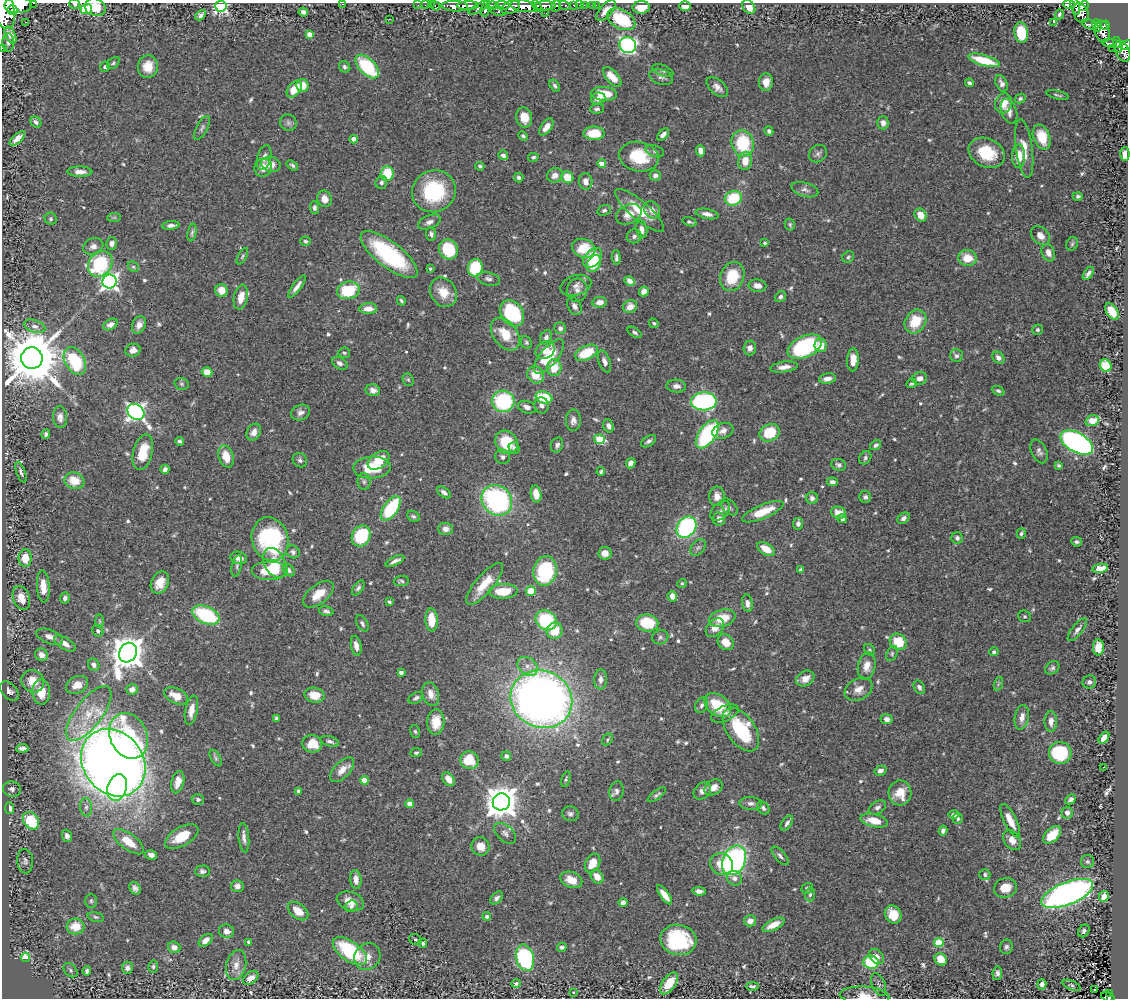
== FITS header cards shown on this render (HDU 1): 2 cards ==
NAXIS1  =                 1126
NAXIS2  =                  996

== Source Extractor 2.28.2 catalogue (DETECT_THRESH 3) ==
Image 1126 x 996 px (HDU 1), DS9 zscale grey, 1 PNG px = 1 image px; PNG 1130 x 1000 px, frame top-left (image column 1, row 996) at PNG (2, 3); each listed source drawn as its Kron ellipse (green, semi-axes under 4 px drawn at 4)
Background 0.896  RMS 0.028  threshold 0.0836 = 3 sigma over >= 5 px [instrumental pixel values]
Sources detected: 635; of the 635, the 500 brightest by FLUX_AUTO listed and drawn (135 fainter detections omitted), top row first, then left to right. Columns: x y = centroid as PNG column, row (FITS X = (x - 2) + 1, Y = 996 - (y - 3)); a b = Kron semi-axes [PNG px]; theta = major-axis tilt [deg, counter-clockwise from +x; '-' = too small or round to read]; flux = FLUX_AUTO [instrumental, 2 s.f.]
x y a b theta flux
34 3 3 2 - 69
75 4 5 5 - 3.9
342 4 3 2 - 32
1069 4 6 4 -6 180
18 5 14 8 3 3900
418 5 2 2 - 17
425 5 2 2 - 19
431 5 2 2 - 17
502 5 7 3 -5 480
565 5 6 3 -15 310
574 5 3 3 - 53
579 5 2 2 - 11
584 5 2 2 - 15
592 5 2 2 - 7.7
596 5 2 2 - 10
221 6 5 5 - 430
436 6 5 3 - 43
455 6 13 5 -2 1900
468 6 11 4 2 2100
492 6 6 4 6 910
524 6 13 5 -9 3800
537 6 6 4 -61 800
545 6 10 4 0 2000
556 6 6 4 70 330
685 6 5 4 - 16
1075 6 8 4 -72 460
1084 6 5 4 - 520
95 7 11 8 -22 39
479 7 12 4 30 640
510 7 10 6 22 1500
641 7 9 6 4 25
749 7 8 5 -53 17
86 9 5 5 - 130
486 9 8 4 77 850
12 10 5 5 - 1400
606 10 13 6 49 22
4 11 19 10 -78 6400
499 11 8 5 -11 430
303 12 5 4 - 7.9
546 13 2 2 - 10
1081 13 10 7 -68 800
1059 14 5 4 - 4.3
201 15 6 4 47 5.9
389 19 3 2 - 3.5
621 19 15 9 -29 120
25 22 3 2 - 87
1053 22 2 2 - 510
1090 24 8 4 -16 270
1097 25 6 3 -67 260
1105 25 5 3 - 350
1102 32 11 7 -76 770
1021 33 10 6 -82 77
310 34 4 4 - 17
10 35 9 5 -64 10
8 42 9 6 -90 5.7
1111 43 9 3 -9 230
628 45 8 8 - 430
1118 45 8 3 -76 290
1126 45 5 4 - 430
2 48 2 2 - 11
1113 48 3 2 - 7.7
1123 51 11 6 -65 740
984 60 16 5 -16 71
113 63 7 5 41 3.2
105 67 5 5 - 4.2
148 67 11 10 - 31
345 67 6 5 - 4.6
367 67 15 8 -44 120
663 71 11 5 -21 5.1
612 77 12 6 -48 27
661 77 12 7 -20 8.9
766 82 9 7 85 16
969 83 4 4 - 4.8
1002 83 9 5 -65 8.3
303 85 6 6 - 24
555 86 7 4 -58 4.2
717 87 13 7 -42 11
294 89 10 6 52 38
604 94 13 7 -3 48
1058 95 11 3 -14 3.4
598 98 7 6 - 13
1020 98 5 4 - 4.8
1004 103 10 8 72 24
597 109 7 5 4 4.2
1009 111 13 7 -70 12
524 117 10 8 -77 29
36 122 6 5 - 6.2
288 123 8 8 - 5.9
883 123 6 5 - 8.3
546 127 10 5 55 15
202 128 13 5 62 5.6
769 131 5 4 - 5.7
594 133 10 6 -1 49
663 134 7 4 47 8.2
523 136 5 4 - 3.6
1042 137 13 8 -69 48
17 138 10 4 43 14
354 139 4 4 - 17
743 143 13 11 -75 100
1024 149 29 8 -82 27
655 151 9 5 -18 4.5
701 151 5 4 - 14
987 153 19 14 -26 70
818 154 9 8 - 6.4
1125 154 7 4 88 16
503 155 5 4 - 7.4
1019 156 12 6 -88 34
264 157 13 7 74 12
533 157 5 4 - 4.2
639 157 20 14 -11 78
745 161 9 7 79 24
602 163 4 4 - 31
271 164 10 7 -15 16
292 165 6 4 -36 3.9
480 166 5 4 - 3.3
263 168 9 8 - 17
80 172 12 5 -2 13
387 174 7 6 - 59
555 175 8 7 - 14
655 175 5 5 - 7.9
519 177 5 4 - 4.5
567 177 6 5 - 40
586 181 8 6 -86 13
381 182 6 6 - 5.8
805 190 14 7 -16 9.6
434 191 22 21 - 140
1078 196 5 4 - 3.6
733 198 8 7 - 86
325 199 8 7 - 15
314 208 6 4 -86 5.6
604 210 7 5 18 4.3
640 210 31 9 -40 48
652 210 9 7 -53 13
629 214 13 9 25 21
707 214 11 5 -12 8.9
921 215 7 5 -50 23
114 217 7 4 0 3.1
51 219 6 5 - 3.4
429 222 12 6 22 9
689 222 7 3 -17 3.7
790 224 6 5 - 3.2
171 225 9 4 5 7.1
641 229 9 5 -78 10
192 233 9 4 80 4.4
431 234 7 5 -82 4.8
1040 235 11 8 -43 14
634 236 7 7 - 5.6
306 241 5 4 - 4
112 243 6 5 - 6.7
765 243 4 4 - 3.5
1072 244 7 5 63 3.4
93 246 10 8 23 11
584 248 12 9 -22 60
448 249 10 9 - 83
1048 253 9 6 -67 13
389 255 34 13 -38 200
242 256 9 4 61 3.3
848 257 6 5 - 3.5
593 258 11 7 48 58
616 258 7 4 -88 5.3
967 258 9 8 - 34
100 264 14 11 51 150
594 264 9 6 59 40
133 267 6 5 - 3.1
475 268 9 7 77 86
430 269 4 3 - 3.2
1088 273 7 3 57 6.3
732 276 15 11 68 65
488 279 12 6 -15 7.6
109 281 7 7 - 780
630 281 5 4 - 14
576 285 16 10 16 12
758 286 9 6 -9 14
297 287 13 4 54 11
221 290 6 6 - 21
348 290 11 8 14 84
577 290 11 10 - 12
443 292 15 12 -57 32
644 292 5 4 - 12
241 297 12 7 77 26
780 297 6 5 - 5.3
401 301 5 3 - 3.2
600 302 7 5 9 14
574 306 10 6 -60 7.5
630 307 7 6 - 16
368 309 9 5 1 18
1112 312 9 5 -56 37
512 313 14 11 -54 150
915 322 12 10 58 53
654 323 5 4 - 3.2
111 324 8 5 28 9.9
139 325 9 6 64 12
35 326 11 6 -18 7.9
560 328 6 5 - 6.3
1038 330 5 5 - 3.8
635 332 8 4 -34 4.3
505 334 18 12 -54 46
546 337 7 5 63 6.4
526 342 6 5 - 3.6
821 345 7 6 - 23
805 347 18 10 25 230
750 348 7 6 - 9.9
133 350 7 6 - 12
545 350 10 8 36 18
344 353 6 5 - 3.6
586 353 12 7 25 64
549 356 21 8 50 73
956 356 6 6 - 5
32 358 11 10 - 14000
998 358 7 5 -46 8.6
853 360 11 6 87 19
75 361 15 9 -60 120
604 361 11 5 -70 8.9
340 363 8 5 -34 7.4
1106 366 6 5 - 52
784 367 14 5 8 12
554 368 8 7 - 37
207 372 5 5 - 23
536 375 9 8 - 33
920 378 7 6 - 11
827 379 8 5 10 12
408 380 7 5 -66 3.3
912 383 6 4 24 3.4
182 384 7 5 -16 3.8
676 386 10 6 -4 9.2
373 390 7 5 -12 12
998 391 7 4 -22 3.8
544 397 8 5 -16 75
503 401 11 10 - 160
704 401 13 9 1 340
542 405 8 7 - 7.6
527 407 9 6 -17 9.8
136 412 9 7 -38 880
300 413 10 7 25 8.7
60 417 11 7 -87 9.8
573 420 11 7 89 11
1092 421 7 5 19 29
608 426 7 5 -71 8
723 431 11 7 19 10
254 432 9 6 60 11
770 433 10 8 30 70
46 434 5 4 - 5.3
707 434 16 8 55 220
599 439 5 4 - 89
180 441 4 3 - 4.1
649 441 8 5 35 5.3
506 442 12 10 -54 69
1077 442 18 9 -29 570
557 445 8 6 69 5.7
876 445 6 4 37 5.8
514 448 6 5 - 6
1039 451 12 7 -64 7.9
143 452 18 9 75 45
226 457 11 7 -72 31
503 457 7 7 - 6.3
865 458 7 5 57 4.7
300 460 7 6 - 5.1
379 460 12 8 35 40
631 463 5 4 - 12
839 465 7 5 -19 5.1
1058 465 4 3 - 3.4
372 468 19 11 2 74
165 469 5 4 - 7.3
21 472 11 4 -71 5.6
601 472 4 4 - 3.2
74 481 10 8 -19 33
364 482 8 6 -89 6
832 482 5 4 - 7.3
444 492 8 4 -37 7.8
536 494 8 5 -82 17
717 496 10 7 83 16
865 497 6 6 - 4.8
812 498 6 6 - 7
497 500 16 14 -42 320
729 507 10 6 -45 6.3
391 508 14 7 55 140
720 511 12 7 48 8.9
763 512 22 7 22 47
838 513 7 6 - 21
413 516 7 5 -31 4.5
904 518 7 5 38 6.8
719 519 6 6 - 13
842 519 5 4 - 4.8
798 524 6 5 - 5.8
686 527 11 9 53 270
446 529 7 6 - 12
1021 533 5 4 - 3.9
361 536 11 9 60 110
957 538 6 5 - 6.4
270 539 22 18 -74 220
1077 542 5 4 - 4.2
698 547 9 6 48 5.8
766 549 9 5 -33 30
293 552 7 6 - 6.1
605 553 6 6 - 16
25 558 9 6 -89 34
239 558 8 6 -14 17
395 561 10 4 25 7.8
275 563 16 10 -63 37
237 566 11 5 77 5
1100 568 8 4 9 20
270 570 18 9 0 59
289 570 7 5 -48 6.4
801 570 4 3 - 4.2
545 571 15 11 79 180
401 581 7 5 8 4
160 582 11 8 66 28
682 583 5 4 - 3.1
485 584 26 9 49 43
43 586 16 6 -86 30
358 588 8 4 54 4.7
503 591 14 7 2 47
531 591 5 5 - 32
318 594 18 9 38 32
672 596 5 4 - 17
21 598 12 8 -70 26
65 598 5 5 - 6.1
389 602 4 3 - 3.5
747 603 8 5 -81 9.3
326 611 7 4 -15 4.8
206 615 14 8 -24 140
1025 616 6 5 - 3.3
722 618 13 8 16 43
432 620 11 6 -87 40
546 620 11 9 -38 130
100 621 6 4 -88 3.6
362 623 9 5 -60 5.7
647 623 11 8 -8 77
715 628 11 7 47 17
1077 630 14 5 51 7.2
98 631 6 5 - 5
554 631 8 8 - 39
50 637 14 7 -20 14
660 637 8 7 - 5
726 642 8 7 - 24
898 642 9 7 -38 60
65 644 12 5 -32 14
356 646 10 5 -79 11
1098 647 8 5 88 28
870 650 6 5 - 3.2
994 652 5 4 - 3.6
128 653 10 8 60 3900
892 654 8 5 65 3.8
41 655 7 6 - 13
94 665 6 5 - 7.9
528 666 11 8 -38 14
867 666 14 8 79 19
1052 668 8 6 40 5
401 672 4 3 - 7.5
600 679 10 6 88 8.6
805 679 10 7 30 17
33 681 12 11 - 32
1089 682 7 6 - 5.2
998 684 7 4 71 3.5
77 685 12 8 27 22
919 687 7 5 -61 6.2
132 689 6 5 - 13
859 689 15 10 30 17
9 691 11 7 -45 8.9
41 692 12 9 -87 40
431 694 12 8 -73 15
314 695 10 7 -10 29
176 696 13 7 -26 28
416 698 8 5 30 5.7
541 699 31 28 -26 1600
702 705 8 6 59 6
718 705 15 10 -35 62
191 710 15 6 79 20
89 714 33 13 52 62
725 714 14 7 25 10
1022 717 12 7 80 14
276 719 4 3 - 3.2
887 719 6 5 - 10
1051 721 10 6 90 12
436 722 13 8 86 33
741 730 25 14 -55 120
415 731 6 5 - 3.2
129 736 23 18 -66 120
1104 738 7 4 53 14
608 740 6 4 50 3.2
330 741 9 5 -17 5.7
312 744 10 8 -7 41
22 748 6 4 5 13
416 753 6 4 9 3.4
1060 753 11 11 - 120
506 756 5 5 - 5.3
216 758 9 4 -61 4
469 760 9 8 - 58
113 763 36 30 -53 3800
1103 767 3 2 - 10
342 770 15 8 46 19
880 771 6 5 - 7.8
448 779 7 5 -53 19
566 779 8 4 75 3.4
364 780 4 4 - 33
178 782 11 6 76 20
117 787 13 9 74 200
713 787 10 7 32 17
12 789 9 7 -16 8
299 791 4 4 - 8.7
617 791 10 7 80 6.7
702 791 10 7 47 10
900 793 12 11 - 33
657 795 11 4 37 4.3
198 799 6 5 - 4.6
1071 799 5 4 - 5.5
501 802 8 8 - 3800
751 803 11 6 -4 7.9
409 804 4 4 - 17
86 807 9 6 -83 6.4
877 807 9 6 32 6.9
10 808 6 4 -82 11
763 808 7 5 -52 4.9
1067 813 6 5 - 9.7
570 814 8 7 - 5.9
954 815 5 4 - 8.2
958 819 5 5 - 3.8
31 821 9 7 -55 94
874 821 14 6 -13 33
1010 821 18 6 -63 25
787 823 8 5 55 6.2
943 831 5 4 - 7.7
505 833 13 8 -42 8.8
1052 835 11 6 43 41
67 836 6 5 - 8.9
182 837 18 9 30 44
244 838 14 5 -85 9.3
1012 840 11 8 -56 15
128 842 18 8 -37 37
480 846 9 9 - 23
151 855 6 4 -15 7.9
780 856 11 5 -48 6.7
734 860 15 11 65 330
25 861 12 8 -85 6.9
1087 862 6 6 - 3.7
592 863 10 7 62 32
721 864 11 10 - 35
202 871 7 6 - 5.6
985 874 5 5 - 4.2
597 877 7 6 - 22
734 878 8 7 - 8.9
356 879 9 5 -84 14
571 880 11 7 -22 24
237 886 6 6 - 10
135 888 7 5 -57 7.1
807 888 6 5 - 3.9
1005 888 11 9 14 27
699 891 7 4 -7 8.2
1067 893 27 11 22 860
664 895 11 4 -53 19
810 895 7 5 87 4.9
1104 896 5 4 - 16
497 898 7 5 45 5.4
91 901 7 6 - 3.6
350 901 14 9 -19 24
623 902 4 4 - 8.5
351 906 6 5 - 6.6
298 911 12 7 -39 26
893 915 9 8 - 34
487 916 4 4 - 4.1
96 917 8 5 -16 3.5
750 921 6 5 - 13
773 925 12 5 26 27
75 926 9 8 - 32
226 931 7 6 - 12
1084 931 7 5 55 5
206 940 8 5 40 14
415 940 6 5 - 3.1
678 940 18 15 -13 150
249 942 4 3 - 3.7
423 943 5 4 - 3.6
939 943 5 4 - 86
174 947 6 5 - 12
562 947 5 4 - 4.7
1006 947 7 6 - 5.3
350 951 20 10 -35 160
877 956 8 6 -46 11
26 957 5 4 - 66
367 957 14 12 52 20
525 958 13 9 -76 280
941 959 7 5 -45 31
871 962 8 6 -13 90
236 965 15 10 76 16
153 967 6 5 - 4.6
127 968 6 5 - 9.1
71 970 8 5 -44 4.1
87 971 5 4 - 4
997 973 7 5 83 6.1
251 978 8 5 36 13
516 983 5 4 - 4.6
669 983 12 6 55 48
879 984 12 6 -69 6.1
1042 984 5 4 - 7.7
1071 985 9 4 -22 3.8
752 986 6 4 0 4.8
1095 990 3 3 - 4.2
573 992 3 3 - 7.2
1110 993 3 2 - 8.8
865 996 25 9 -4 25
1108 997 7 3 -16 54
At the frame edge (FLAGS 8, measured only in part): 13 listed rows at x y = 34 3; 75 4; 342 4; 1069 4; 18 5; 221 6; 1075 6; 4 11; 1126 45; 2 48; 1125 154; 865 996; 1108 997
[135 fainter detections neither listed nor drawn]